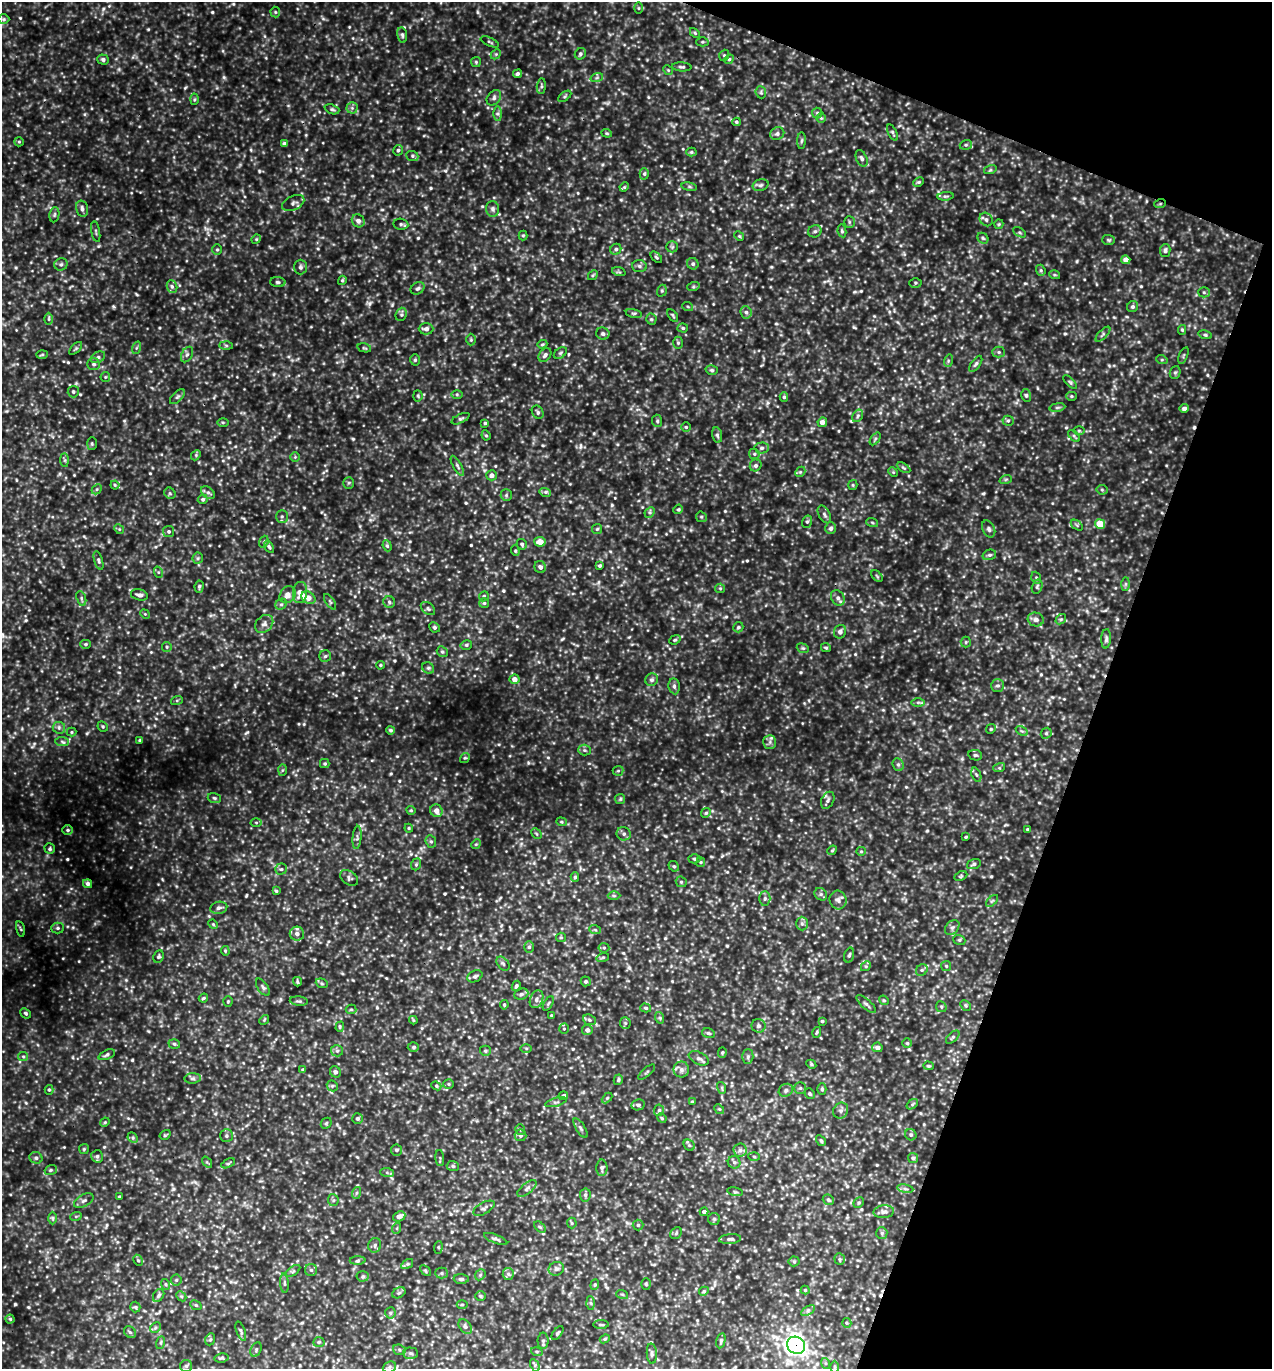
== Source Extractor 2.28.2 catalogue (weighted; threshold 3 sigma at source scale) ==
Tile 8 of 4 x 4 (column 4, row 2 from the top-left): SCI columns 4104-5373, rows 2762-4128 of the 5510 x 5499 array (HDU 1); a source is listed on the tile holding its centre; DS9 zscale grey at full resolution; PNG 1274 x 1371 px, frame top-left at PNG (2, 2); each listed source drawn as its Kron ellipse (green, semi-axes under 4 px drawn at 4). Shown black and unused: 18% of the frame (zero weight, under 3 of 5 exposures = <1% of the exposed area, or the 3 px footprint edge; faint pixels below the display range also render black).
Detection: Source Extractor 2.28.2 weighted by HDU 2 'WHT'; one run over the whole footprint, this tile lists its part. Background 0.362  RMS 0.072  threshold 0.325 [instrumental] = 3 sigma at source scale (4.5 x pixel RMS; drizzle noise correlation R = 1.50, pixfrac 1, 0.05/0.05 arcsec/px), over >= 5 px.
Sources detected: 755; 2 cosmic-ray / hot-pixel residue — neither listed nor drawn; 4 inside a brighter listed object's ellipse — not listed separately; of the other 749, all 500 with FLUX_AUTO >= 8.87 (the completeness limit of this list) listed and drawn (249 fainter detections not listed), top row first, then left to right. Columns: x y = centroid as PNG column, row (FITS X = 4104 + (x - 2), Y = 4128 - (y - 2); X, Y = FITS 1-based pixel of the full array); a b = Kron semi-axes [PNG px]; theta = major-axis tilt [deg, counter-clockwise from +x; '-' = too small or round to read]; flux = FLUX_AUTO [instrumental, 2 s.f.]
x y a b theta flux
638 8 6 4 90 9.4
275 12 5 5 - 9.9
4 19 6 5 - 13
695 33 6 3 -46 9.5
402 35 8 5 -81 17
490 42 9 3 -24 9.3
702 42 6 4 1 10
496 54 6 4 45 11
580 54 6 5 - 16
724 55 6 4 70 11
729 59 5 4 - 9.7
103 60 6 5 - 20
476 62 5 5 - 9.9
682 67 9 4 -4 17
668 70 5 4 - 10
517 74 4 4 - 18
597 77 6 4 20 14
541 86 8 4 83 15
761 92 6 5 - 13
565 96 7 4 36 11
494 98 8 6 51 23
194 99 5 3 - 9.2
352 108 5 5 - 15
332 109 8 4 -21 14
817 113 5 5 - 13
498 114 7 4 -90 18
821 118 5 5 - 10
736 122 4 4 - 12
607 133 5 4 - 9.7
892 133 9 4 -64 13
777 134 7 6 - 20
801 141 8 4 88 13
19 142 5 4 - 9.5
284 144 4 4 - 27
966 145 6 4 20 12
398 150 5 5 - 15
691 152 5 4 - 10
412 156 6 5 - 13
862 158 9 5 -67 22
990 170 6 4 18 11
644 174 6 4 -88 14
919 182 6 4 26 11
761 185 8 5 16 21
624 187 5 4 - 9.1
689 187 8 4 -9 13
945 196 8 4 6 14
293 203 12 7 26 29
1160 204 6 3 19 9.4
82 209 8 6 -76 26
493 209 8 6 -87 24
54 215 8 5 83 15
986 219 7 6 - 20
358 221 7 6 - 31
849 222 6 5 - 12
401 224 7 5 -10 15
999 224 5 4 - 9.3
815 231 7 6 - 18
842 231 6 4 -80 12
96 232 10 3 -80 11
1019 232 7 4 -31 12
523 235 5 4 - 9.6
739 236 5 4 - 9.8
983 238 6 5 - 12
256 239 5 4 - 8.9
1108 240 6 5 - 11
672 247 6 5 - 14
616 249 6 5 - 17
217 250 5 5 - 11
1165 251 6 5 - 19
656 257 7 3 -44 11
1126 260 4 4 - 60
61 264 7 6 - 18
693 264 6 5 - 17
639 266 7 6 - 20
300 267 7 6 - 19
1041 270 6 4 -69 12
619 272 7 4 -18 11
593 275 5 4 - 10
1055 275 5 3 - 9.2
342 280 4 4 - 11
278 282 8 5 -2 16
915 283 6 5 - 11
172 287 6 5 - 18
693 287 6 4 18 10
418 288 7 5 32 19
662 291 6 4 70 11
1204 292 5 5 - 13
688 307 5 3 - 8.9
1133 307 6 5 - 18
746 312 6 5 - 21
634 313 8 3 -12 12
401 314 7 5 70 16
673 315 7 3 -55 10
49 319 6 4 -90 12
651 319 5 5 - 12
683 328 5 4 - 11
426 329 7 5 -1 31
1182 330 5 4 - 9.2
603 334 6 6 - 21
1103 334 10 4 45 15
1205 335 7 4 -15 13
471 340 6 5 - 11
678 343 6 5 - 12
542 344 5 4 - 9.7
226 345 7 4 -1 11
76 348 8 4 44 11
136 348 6 4 71 12
364 348 7 4 -14 11
999 352 6 5 - 14
560 353 7 5 36 13
42 354 6 4 2 11
187 354 8 5 62 19
545 355 8 5 51 23
1183 355 9 3 69 10
98 357 8 5 29 17
415 360 5 5 - 13
1162 360 6 3 -18 9.3
948 361 6 4 73 10
94 364 6 6 - 20
976 364 9 4 55 16
712 370 6 4 -16 14
1175 372 6 5 - 13
105 377 5 5 - 9.2
1070 382 8 4 -45 12
73 392 6 5 - 16
457 394 6 4 -1 11
1026 395 6 5 - 13
418 396 5 4 - 11
1071 396 5 4 - 10
177 397 9 4 44 18
784 397 4 4 - 13
1057 407 8 4 9 13
1184 408 4 4 - 25
538 412 7 5 -59 17
858 416 7 4 60 15
460 419 10 4 25 16
657 421 6 5 - 13
1008 421 5 5 - 13
223 422 6 4 0 9.8
822 422 5 4 - 44
485 423 4 4 - 11
686 427 4 4 - 9.6
1079 431 6 4 0 9
486 435 5 4 - 9.9
717 435 8 5 -78 16
1074 436 7 4 -46 12
875 439 7 4 54 11
92 444 6 5 - 12
762 448 7 5 1 18
754 454 6 5 - 13
196 455 5 4 - 12
295 457 5 5 - 10
65 460 7 4 -89 12
756 465 6 5 - 17
457 466 11 4 -60 18
904 468 7 4 -31 13
800 472 6 4 44 12
893 472 5 4 - 9
492 475 5 5 - 31
1006 479 6 4 19 10
349 483 5 5 - 11
115 485 4 4 - 10
853 485 5 4 - 9.1
97 489 6 4 46 12
1102 490 5 5 - 11
208 492 8 5 -38 19
545 492 6 4 -16 15
170 493 6 5 - 12
506 495 6 5 - 15
203 499 5 4 - 16
678 509 5 4 - 11
650 512 6 4 48 12
824 514 9 5 -60 20
282 516 6 5 - 16
701 517 6 5 - 11
807 522 6 5 - 14
872 522 6 3 -20 9.1
1100 524 5 4 - 150
1077 525 7 4 -36 12
831 528 6 5 - 21
119 529 5 4 - 9.2
597 529 5 5 - 11
989 529 9 6 -66 22
169 532 5 5 - 15
264 542 6 4 68 11
540 542 6 5 - 74
522 544 6 5 - 16
387 546 6 4 -67 12
269 547 7 4 -58 14
515 551 5 4 - 10
989 555 7 5 15 16
198 558 6 5 - 13
99 560 9 4 -74 15
600 566 4 3 - 14
540 567 6 5 - 24
158 572 5 3 - 9.7
877 576 7 4 -46 9.6
1036 578 6 4 -69 12
1125 584 7 4 90 14
199 586 6 4 82 14
1037 587 7 5 73 14
720 588 5 4 - 9.6
300 592 11 7 83 70
139 595 9 5 -14 30
288 595 9 7 54 49
484 596 5 4 - 13
308 598 7 5 -35 58
838 598 8 6 -62 27
81 599 8 4 -72 16
330 602 9 3 -56 12
389 602 6 5 - 15
484 603 5 5 - 10
281 604 6 5 - 14
428 608 8 5 -40 17
145 614 5 4 - 8.9
1036 619 8 7 - 35
1061 619 6 4 41 12
264 624 10 7 43 34
434 627 5 5 - 13
738 627 5 5 - 13
840 632 7 6 - 26
1106 639 9 5 86 21
675 640 6 4 22 11
966 642 5 5 - 10
86 644 5 4 - 12
466 645 6 4 15 13
167 647 5 4 - 11
803 648 6 4 -21 11
826 648 5 4 - 11
442 652 6 5 - 14
325 656 6 5 - 14
380 665 4 3 - 9.3
428 668 6 5 - 15
514 679 5 5 - 50
652 680 6 6 - 20
674 686 8 5 -81 20
998 686 6 6 - 18
177 700 6 4 19 9.4
918 702 6 4 0 14
103 726 5 4 - 11
59 728 6 6 - 19
991 729 5 4 - 9.9
390 730 4 4 - 14
1022 731 7 4 -32 13
72 732 5 4 - 9.3
1046 733 6 5 - 12
140 740 3 3 - 12
62 742 7 4 -4 15
770 742 7 6 - 23
584 750 6 5 - 14
975 755 7 5 -11 15
465 758 5 4 - 9.2
325 764 5 4 - 11
898 765 6 5 - 16
999 768 6 4 17 9.6
282 770 6 4 88 11
618 771 5 5 - 10
976 775 7 4 -69 15
214 798 7 5 -18 13
620 799 5 5 - 10
828 800 9 6 63 22
411 810 5 4 - 9.3
436 811 6 6 - 49
706 813 5 4 - 11
561 822 5 4 - 8.9
256 823 5 3 - 9
409 828 4 4 - 8.9
1027 829 3 3 - 10
68 830 5 4 - 14
536 834 6 4 -45 9
624 834 7 6 - 21
357 837 12 4 85 20
966 837 4 3 - 10
431 841 6 5 - 13
476 844 5 4 - 9.4
50 849 5 5 - 14
832 850 5 4 - 9.3
861 851 5 4 - 9.4
694 859 6 4 -2 12
701 862 4 4 - 9.3
416 864 6 4 69 12
974 864 7 5 19 18
674 866 5 4 - 11
281 869 5 5 - 14
961 876 7 4 26 10
575 877 5 4 - 12
349 878 10 6 -34 19
681 882 6 5 - 11
88 884 5 4 - 26
276 891 4 4 - 10
821 894 7 5 -45 18
614 896 6 4 -1 12
765 898 7 5 88 18
838 900 9 8 - 32
992 901 7 4 44 13
219 908 8 6 11 24
213 924 5 4 - 9.7
802 924 7 6 - 19
952 927 8 6 48 24
58 928 6 5 - 15
20 929 8 3 -75 9.5
595 930 6 3 -19 9.3
297 934 7 7 - 34
561 937 5 4 - 8.9
959 940 6 5 - 13
529 947 6 5 - 15
604 948 5 5 - 12
225 951 5 4 - 9.4
849 955 7 4 73 14
158 957 6 5 - 14
603 957 6 4 16 11
503 963 8 5 -48 17
866 966 5 4 - 11
946 966 5 5 - 10
922 970 6 5 - 16
475 976 8 5 27 17
586 981 5 5 - 17
297 982 5 3 - 11
322 983 6 4 -21 12
516 986 5 4 - 14
263 987 10 5 -55 20
521 994 7 5 22 17
203 998 5 3 - 10
536 999 9 6 69 28
884 1000 5 4 - 10
228 1001 5 4 - 9.6
299 1001 9 4 -5 14
548 1003 8 3 59 11
866 1004 12 4 -42 21
504 1005 4 3 - 9.6
966 1005 6 5 - 10
941 1007 6 5 - 12
646 1008 5 4 - 12
351 1009 5 4 - 11
26 1013 6 4 -40 12
551 1015 3 3 - 9
660 1018 6 4 -72 11
264 1020 5 4 - 9.1
413 1020 4 3 - 9.4
589 1020 6 5 - 14
822 1021 4 3 - 11
625 1023 6 5 - 13
759 1026 7 7 - 23
340 1027 5 4 - 10
564 1029 5 4 - 11
587 1030 5 5 - 30
817 1032 5 3 - 9.1
708 1033 6 4 -16 13
953 1037 8 4 43 13
907 1043 4 4 - 11
174 1044 6 4 -18 14
413 1047 5 4 - 13
877 1047 5 4 - 30
526 1048 5 4 - 9
337 1051 6 5 - 18
485 1051 5 5 - 13
722 1052 5 4 - 9.8
107 1055 9 4 22 17
23 1056 5 4 - 11
748 1057 7 5 89 17
699 1058 10 6 -25 28
811 1064 5 4 - 10
928 1066 5 4 - 9.8
681 1069 8 7 - 31
303 1070 4 4 - 18
335 1072 6 5 - 21
647 1072 10 3 41 12
193 1078 8 5 5 18
618 1080 5 4 - 12
448 1084 5 4 - 10
332 1086 6 5 - 12
436 1086 5 4 - 10
722 1088 6 3 -73 9.5
800 1088 6 6 - 14
822 1089 6 4 -90 13
49 1090 5 4 - 10
786 1090 7 6 - 22
810 1094 5 5 - 13
563 1096 5 4 - 18
607 1098 6 4 45 9.8
556 1102 11 3 15 15
692 1102 4 3 - 14
912 1104 6 4 38 10
638 1105 7 5 10 20
719 1109 5 4 - 9.4
659 1110 6 5 - 14
841 1110 8 7 - 24
662 1118 5 4 - 9.5
357 1119 5 5 - 20
105 1122 5 4 - 8.9
326 1123 6 5 - 11
580 1128 11 4 -58 17
520 1129 5 5 - 14
165 1135 6 4 32 9.5
520 1135 6 5 - 17
911 1135 6 5 - 16
226 1136 6 6 - 17
133 1138 6 4 -46 12
821 1141 6 4 -59 12
689 1145 6 5 - 14
84 1149 5 5 - 9.9
396 1150 6 5 - 16
740 1150 6 6 - 24
97 1156 6 5 - 18
754 1156 6 4 -3 9.3
36 1158 6 5 - 19
440 1158 8 3 -86 8.9
913 1158 5 4 - 17
207 1162 6 4 -54 11
734 1162 6 6 - 18
228 1163 7 4 26 11
453 1166 6 5 - 13
602 1168 8 5 -89 20
51 1170 6 4 21 12
387 1172 6 4 -2 14
527 1189 11 5 38 23
905 1189 8 4 -9 16
735 1192 8 3 -12 9.5
356 1193 6 4 71 12
585 1195 6 5 - 18
119 1197 3 3 - 10
84 1200 10 6 27 25
333 1200 6 5 - 14
828 1200 6 5 - 15
859 1203 6 4 46 11
484 1208 12 5 29 21
704 1212 4 4 - 23
884 1212 10 6 6 27
76 1216 6 3 19 9.2
399 1216 6 5 - 47
53 1218 6 4 -89 12
714 1219 6 6 - 14
572 1223 5 5 - 10
638 1225 5 5 - 9.9
540 1227 7 4 -44 12
397 1228 6 3 72 9.4
676 1233 6 5 - 12
882 1233 6 5 - 15
496 1239 12 4 -22 17
730 1239 11 4 4 20
375 1245 7 6 - 22
438 1247 6 4 85 10
840 1259 6 5 - 13
138 1260 6 4 -64 11
358 1261 8 4 2 13
794 1261 5 5 - 11
407 1264 6 4 34 13
556 1269 8 6 23 22
311 1270 6 6 - 17
293 1271 8 4 35 13
425 1271 6 4 -45 9.8
442 1273 6 5 - 13
508 1274 6 5 - 17
480 1275 6 4 47 12
363 1276 6 5 - 16
461 1279 7 4 -1 18
176 1280 5 5 - 14
284 1283 10 4 -85 14
165 1284 5 3 - 9.5
646 1284 6 5 - 10
595 1285 5 4 - 9.8
805 1290 4 4 - 10
704 1291 5 4 - 10
399 1293 7 5 30 13
622 1294 6 4 -19 9.3
159 1295 7 5 57 16
181 1296 6 4 -43 11
480 1296 5 5 - 9.8
591 1303 6 4 -88 12
196 1305 6 4 -23 11
462 1305 5 3 - 8.9
135 1307 5 5 - 11
808 1310 8 3 32 15
390 1313 5 5 - 15
10 1319 4 4 - 11
847 1323 5 4 - 9.3
601 1325 7 3 0 11
465 1327 8 5 -51 22
155 1328 6 4 45 12
241 1331 10 4 -70 16
130 1332 6 5 - 14
557 1333 8 4 53 12
210 1339 6 5 - 11
605 1339 5 4 - 10
543 1341 8 5 89 20
721 1341 8 4 78 14
319 1342 5 5 - 12
161 1343 6 4 72 11
796 1345 9 8 - 3200
256 1349 8 5 65 16
399 1350 6 5 - 13
537 1352 6 4 -16 10
411 1353 7 5 -2 18
652 1354 10 5 -86 19
221 1358 7 4 8 12
825 1363 5 3 - 10
535 1365 7 4 -64 14
186 1366 6 6 - 16
389 1367 7 5 22 15
834 1367 6 4 90 11
Overlapping masked pixels (flux is a lower limit): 2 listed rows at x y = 1160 204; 796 1345
Isophote crosses this tile's border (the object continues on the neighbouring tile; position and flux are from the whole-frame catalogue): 1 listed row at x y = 186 1366
Unlisted compact peaks at least as high as the median listed source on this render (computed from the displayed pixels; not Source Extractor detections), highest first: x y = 247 732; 224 77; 370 303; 528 763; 183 308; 615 498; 148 29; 477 12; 418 128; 482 559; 397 756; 113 306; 84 114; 762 431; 76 383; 830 151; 629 968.